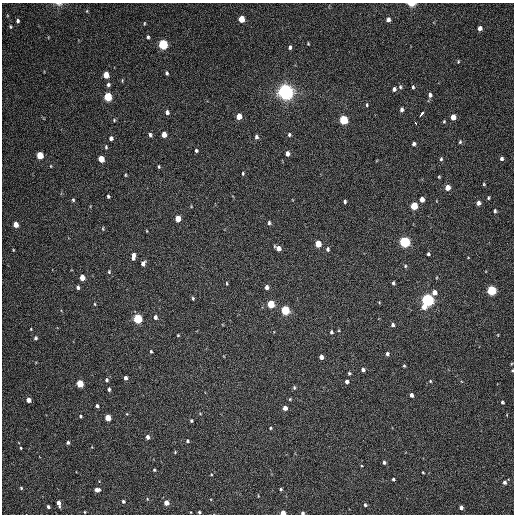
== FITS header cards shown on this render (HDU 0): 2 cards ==
NAXIS1  =                  512 / Axis length
NAXIS2  =                  512 / Axis length

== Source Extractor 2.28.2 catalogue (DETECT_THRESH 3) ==
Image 512 x 512 px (HDU 0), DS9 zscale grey, 1 PNG px = 1 image px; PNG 516 x 516 px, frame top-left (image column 1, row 512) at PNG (2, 3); no overlay
Background 62.5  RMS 7.9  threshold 23.7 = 3 sigma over >= 5 px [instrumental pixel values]
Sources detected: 148; all 148 listed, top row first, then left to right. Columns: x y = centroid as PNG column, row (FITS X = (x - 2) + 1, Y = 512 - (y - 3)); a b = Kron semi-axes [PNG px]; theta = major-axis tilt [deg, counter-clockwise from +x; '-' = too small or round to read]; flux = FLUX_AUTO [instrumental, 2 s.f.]
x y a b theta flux
59 4 10 5 -3 1600
411 4 6 3 -3 6300
241 19 5 4 - 10000
388 20 4 4 - 2200
18 21 4 3 - 1100
144 23 6 3 82 520
11 27 5 4 - 570
480 28 4 4 - 2900
148 37 5 4 - 870
163 44 5 5 - 49000
308 44 3 3 - 470
290 47 4 3 - 1200
458 61 5 4 - 520
167 73 4 4 - 970
106 75 5 4 - 9100
122 80 6 3 90 510
108 85 6 5 - 1200
400 87 6 5 - 940
413 87 4 3 - 660
394 89 4 4 - 1600
285 92 6 5 - 380000
430 95 5 5 - 1600
108 97 5 4 - 32000
367 105 5 4 - 610
402 110 5 4 - 1600
167 112 5 4 - 1500
422 113 6 3 56 27000
239 116 5 4 - 5200
453 117 5 4 - 4600
114 120 4 4 - 640
343 120 5 5 - 30000
444 121 4 4 - 580
416 123 3 3 - 5300
164 134 5 4 - 5200
150 135 5 4 - 1100
289 135 4 4 - 840
256 137 4 4 - 1100
111 138 5 4 - 1600
460 142 5 4 - 780
414 144 4 4 - 1200
106 147 5 4 - 750
196 151 3 3 - 850
287 153 4 4 - 2400
40 155 5 4 - 16000
501 158 5 4 - 1300
101 159 5 4 - 9800
441 159 5 4 - 810
51 166 4 3 - 370
159 167 4 3 - 540
243 173 4 3 - 570
125 175 3 3 - 510
439 177 4 4 - 490
484 184 4 3 - 540
447 187 5 4 - 5600
108 196 4 3 - 900
488 198 5 3 - 700
422 199 4 4 - 3600
73 200 4 3 - 710
345 202 4 3 - 790
478 203 5 4 - 1900
414 206 5 4 - 18000
495 211 4 3 - 960
178 219 5 4 - 8500
269 223 5 3 - 940
16 224 5 4 - 6400
103 229 6 3 90 520
147 231 4 3 - 390
405 242 5 5 - 80000
318 244 5 4 - 10000
278 248 6 4 -41 3700
327 249 5 4 - 1200
13 250 4 3 - 420
428 254 3 3 - 890
133 256 7 4 82 3100
143 263 5 4 - 2500
405 266 5 4 - 670
109 272 5 4 - 610
82 278 4 4 - 5900
227 283 5 3 - 480
393 283 4 4 - 810
78 287 4 4 - 1300
267 287 5 4 - 1800
491 290 5 5 - 43000
434 292 5 5 - 3100
193 298 4 3 - 720
427 300 5 5 - 130000
379 302 5 3 - 410
95 304 4 3 - 460
271 304 5 4 - 18000
424 307 5 5 - 4100
285 310 5 5 - 37000
155 317 5 4 - 1500
137 319 5 4 - 41000
393 325 5 4 - 1200
331 332 4 4 - 860
178 335 3 3 - 460
498 335 5 3 - 370
35 338 5 4 - 1100
151 351 3 3 - 680
387 354 4 4 - 1200
321 357 4 4 - 2700
404 366 4 3 - 580
363 370 4 4 - 1600
512 370 3 3 - 430
349 373 3 3 - 740
125 378 4 3 - 1700
107 380 5 4 - 980
347 381 4 4 - 1600
430 381 4 3 - 510
80 384 5 4 - 16000
294 388 5 4 - 750
109 389 4 3 - 970
411 395 4 3 - 1800
290 399 4 4 - 510
29 400 4 4 - 4400
502 402 4 4 - 790
97 406 4 3 - 1100
285 408 4 4 - 3000
127 414 5 3 - 490
80 416 4 3 - 690
108 418 4 4 - 10000
191 420 3 3 - 740
270 428 3 3 - 530
148 437 4 4 - 2300
187 441 4 3 - 810
68 442 3 3 - 1100
20 448 3 3 - 600
175 452 4 3 - 490
384 462 4 4 - 1000
154 470 3 3 - 600
423 472 3 2 - 490
211 474 3 3 - 440
393 479 3 3 - 910
504 482 4 4 - 1600
21 488 3 3 - 570
281 489 4 3 - 860
97 490 4 4 - 3800
147 499 4 4 - 520
123 501 4 3 - 1000
59 503 6 3 -78 2700
166 503 4 4 - 5300
365 505 4 4 - 890
48 507 3 3 - 1100
461 507 4 3 - 2000
85 512 3 3 - 430
199 512 4 3 - 830
283 513 4 3 - 6600
302 513 4 4 - 940
At the frame edge (FLAGS 8, measured only in part): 6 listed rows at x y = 59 4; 411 4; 512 370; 199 512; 283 513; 302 513